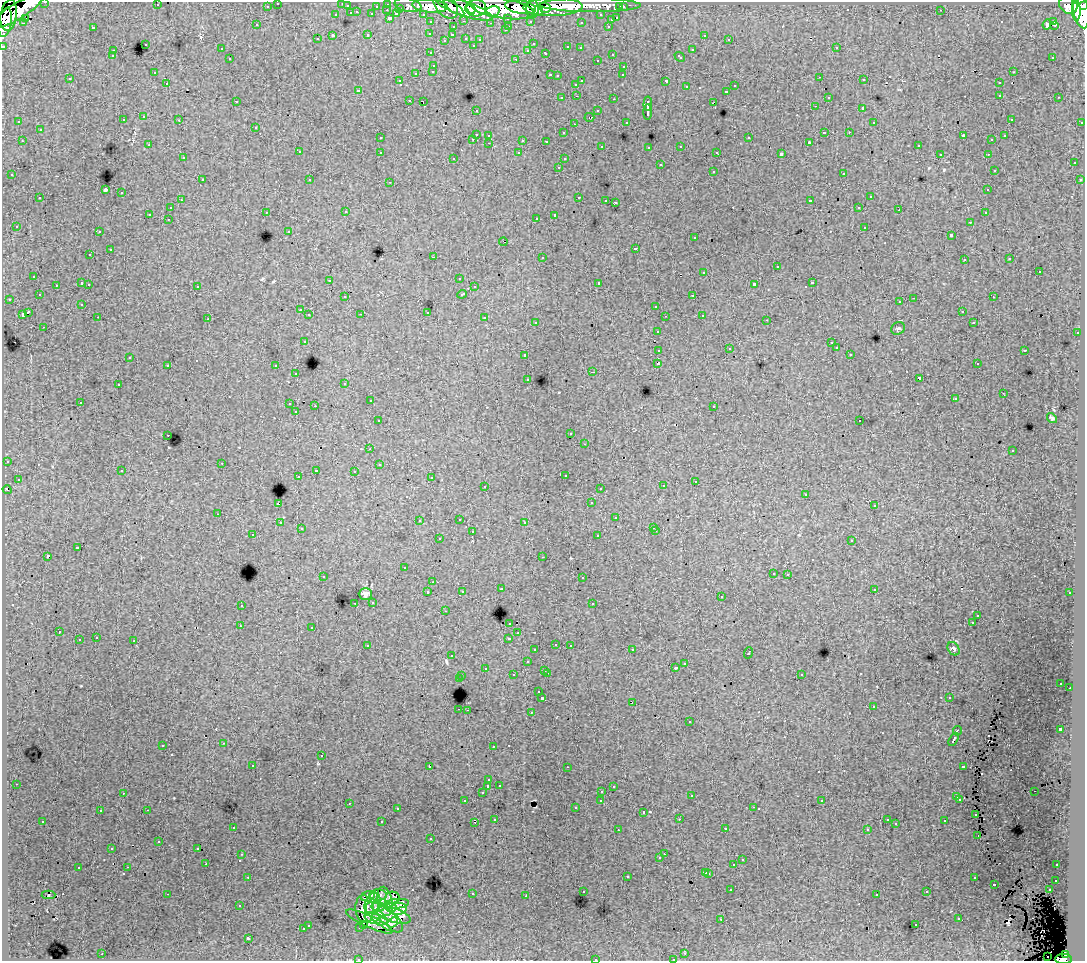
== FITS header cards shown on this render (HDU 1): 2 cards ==
NAXIS1  =                 1083
NAXIS2  =                  959

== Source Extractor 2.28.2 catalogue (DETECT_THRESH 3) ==
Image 1083 x 959 px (HDU 1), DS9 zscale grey, 1 PNG px = 1 image px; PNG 1087 x 963 px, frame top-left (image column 1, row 959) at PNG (2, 2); each listed source drawn as its Kron ellipse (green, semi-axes under 4 px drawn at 4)
Background 109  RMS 0.89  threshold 2.66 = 3 sigma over >= 5 px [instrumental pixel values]
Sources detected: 553; of the 553, the 500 brightest by FLUX_AUTO listed and drawn (53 fainter detections omitted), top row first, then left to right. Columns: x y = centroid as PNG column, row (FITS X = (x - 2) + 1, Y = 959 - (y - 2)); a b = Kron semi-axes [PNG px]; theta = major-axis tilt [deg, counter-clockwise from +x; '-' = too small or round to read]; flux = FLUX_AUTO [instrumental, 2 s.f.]
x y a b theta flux
45 2 3 2 - 3700
278 3 3 3 - 2600
341 3 3 2 - 120
388 4 3 3 - 5300
157 5 3 2 - 120
408 5 13 6 -10 20000
590 5 50 7 0 140000
1068 5 9 8 - 100000
267 6 3 3 - 1700
347 6 3 3 - 910
376 6 3 2 - 1200
430 6 18 6 -4 200000
446 6 15 9 -47 170000
1084 6 3 3 - 57000
521 7 15 6 -8 260000
553 7 29 9 1 330000
620 7 3 3 - 1400
623 7 3 3 - 2500
400 8 3 3 - 860
454 8 12 4 -33 110000
463 8 30 7 -20 260000
471 8 5 3 - 53000
476 8 10 8 -1 220000
502 8 32 10 -9 670000
545 8 6 5 - 76000
533 9 10 6 87 130000
1081 9 19 7 -79 450000
387 10 3 2 - 240
941 10 3 2 - 170
17 11 29 8 31 350000
492 11 7 5 13 81000
538 11 5 4 - 81000
1076 11 10 4 90 170000
357 12 3 3 - 380
351 13 3 3 - 720
372 14 3 3 - 1100
396 14 4 3 - 790
423 14 3 2 - 1800
9 15 16 8 82 260000
336 15 3 3 - 530
601 15 3 3 - 1400
25 18 2 2 - 240
390 18 3 3 - 1500
508 18 3 3 - 1400
617 18 3 3 - 680
611 20 3 3 - 340
464 21 3 2 - 450
530 21 3 3 - 1500
1054 21 3 3 - 320
5 22 15 7 80 220000
431 22 3 3 - 2500
581 22 3 3 - 140
23 23 3 3 - 170
491 23 3 2 - 84
1047 24 5 4 - 310
257 25 3 3 - 150
1054 25 3 2 - 91
509 26 3 2 - 490
608 26 3 3 - 450
93 27 3 3 - 730
453 27 3 3 - 440
505 30 3 3 - 280
430 33 3 3 - 270
368 35 3 3 - 680
452 35 3 3 - 230
704 35 3 3 - 280
333 36 4 3 - 1600
466 38 3 3 - 400
317 39 3 3 - 220
480 39 3 3 - 170
729 39 4 3 - 110
444 40 3 3 - 110
145 44 3 3 - 470
533 44 3 3 - 180
473 45 3 3 - 96
3 46 3 3 - 5200
568 47 3 3 - 470
580 48 3 3 - 240
836 48 3 2 - 350
221 49 3 3 - 200
528 50 3 3 - 320
692 50 3 3 - 600
113 51 3 3 - 390
431 53 3 3 - 250
546 53 3 3 - 340
612 54 3 3 - 430
112 56 3 3 - 170
680 57 6 3 -43 570
1053 57 3 3 - 260
230 59 3 3 - 410
516 59 3 2 - 600
597 60 3 2 - 240
434 65 3 3 - 460
624 66 3 3 - 360
433 71 3 3 - 340
1013 72 3 2 - 400
154 73 3 2 - 180
416 73 3 3 - 590
550 75 3 2 - 510
623 75 3 2 - 120
557 76 3 3 - 150
820 77 2 2 - 180
70 79 3 3 - 210
864 80 3 3 - 240
400 81 3 2 - 140
582 81 3 3 - 830
666 81 4 3 - 1500
167 83 3 3 - 290
999 83 3 3 - 390
576 84 3 3 - 350
735 86 3 3 - 300
686 87 3 3 - 350
358 90 3 3 - 250
726 91 3 3 - 330
1000 95 3 3 - 340
577 96 3 2 - 300
828 97 3 3 - 310
1059 97 3 2 - 240
562 98 3 3 - 250
614 99 3 2 - 470
409 100 3 2 - 260
236 101 3 2 - 96
423 102 4 2 - 96
714 102 4 2 - 550
648 104 7 4 86 2600
815 106 3 2 - 180
863 108 3 3 - 1300
476 110 3 3 - 240
598 111 3 3 - 330
648 112 8 3 89 2500
144 117 3 3 - 360
589 117 5 3 - 150
1011 119 3 3 - 210
123 120 3 3 - 280
179 120 3 2 - 240
19 122 3 3 - 170
626 122 3 3 - 190
874 122 3 2 - 89
1082 122 3 3 - 740
574 124 3 2 - 110
256 127 3 3 - 260
40 130 3 3 - 430
824 132 3 3 - 840
849 132 3 2 - 210
563 133 3 3 - 260
476 134 3 3 - 940
489 135 3 3 - 360
963 136 4 2 - 630
1005 136 3 3 - 190
380 138 3 3 - 260
749 138 3 3 - 530
473 139 3 2 - 330
523 140 3 3 - 650
992 140 3 3 - 190
22 141 3 2 - 310
546 141 3 3 - 150
809 142 3 3 - 98
489 143 3 2 - 270
149 145 2 2 - 160
602 146 3 3 - 160
681 146 3 3 - 400
918 146 3 3 - 340
649 147 3 3 - 260
299 152 3 3 - 430
380 152 3 3 - 330
717 152 3 3 - 170
519 153 3 3 - 300
781 154 4 3 - 2000
940 154 3 2 - 130
988 154 3 2 - 240
183 158 3 3 - 280
454 158 3 3 - 170
564 159 3 3 - 240
1074 163 3 3 - 360
660 165 3 3 - 650
559 167 3 2 - 300
994 170 3 3 - 300
713 171 3 3 - 410
844 173 3 3 - 570
12 175 3 3 - 310
202 180 3 3 - 310
310 180 3 3 - 220
1080 180 3 3 - 280
390 182 3 2 - 390
105 190 4 3 - 9300
988 190 3 3 - 210
122 193 3 3 - 480
579 197 3 3 - 570
870 197 3 3 - 470
40 198 3 3 - 390
181 200 3 2 - 250
606 200 3 2 - 110
810 201 4 3 - 1400
615 202 3 3 - 460
859 207 3 3 - 350
170 208 3 3 - 320
899 210 2 2 - 220
266 212 3 2 - 260
346 212 3 2 - 230
985 213 3 2 - 230
149 214 3 3 - 1500
555 215 4 3 - 2000
536 218 3 2 - 120
168 219 3 2 - 290
970 222 3 2 - 230
16 226 3 3 - 220
865 227 3 3 - 550
289 231 3 3 - 110
99 232 3 2 - 280
951 235 3 3 - 1600
695 238 3 3 - 360
503 242 4 2 - 90
635 248 3 3 - 830
110 250 3 3 - 660
90 255 3 3 - 230
433 257 3 2 - 970
542 257 3 3 - 350
1010 259 3 3 - 150
964 260 3 3 - 170
777 267 3 3 - 1100
1039 271 3 3 - 860
704 272 3 3 - 570
34 276 3 3 - 340
459 278 3 3 - 220
330 280 3 2 - 180
82 283 3 3 - 980
599 283 3 3 - 2000
812 283 3 3 - 700
89 284 3 2 - 220
754 284 4 3 - 1900
56 285 3 3 - 290
197 286 3 3 - 380
474 287 3 3 - 250
462 294 5 3 - 630
39 295 3 3 - 230
693 295 3 2 - 260
345 297 3 3 - 270
993 297 3 2 - 310
914 298 3 2 - 640
9 299 3 2 - 200
900 302 3 3 - 230
82 304 3 3 - 170
656 306 3 3 - 450
300 310 3 3 - 250
962 311 3 3 - 330
28 312 4 3 - 1800
427 312 3 3 - 830
22 314 3 3 - 800
361 314 3 2 - 100
309 315 3 3 - 420
702 315 3 2 - 260
665 316 2 2 - 140
98 317 3 2 - 230
485 318 3 3 - 620
208 319 3 2 - 100
767 320 3 2 - 100
536 322 3 3 - 230
974 323 3 3 - 190
44 327 3 2 - 310
898 328 7 6 - 120
658 331 3 3 - 370
1077 333 3 2 - 290
304 341 3 3 - 250
831 343 3 2 - 120
729 348 3 3 - 100
836 348 3 3 - 220
659 350 4 3 - 1100
1025 350 3 3 - 510
850 354 3 3 - 180
525 355 3 3 - 310
130 357 3 2 - 98
658 363 4 3 - 2100
977 364 3 2 - 150
168 365 3 3 - 370
276 366 3 3 - 520
593 372 3 2 - 620
296 374 3 3 - 260
919 378 4 3 - 2200
528 379 3 3 - 330
345 383 3 3 - 250
118 385 3 3 - 380
1003 393 3 2 - 110
955 399 3 3 - 180
370 401 3 2 - 230
80 402 3 2 - 300
290 404 3 3 - 550
315 406 3 2 - 790
714 406 3 3 - 350
296 412 3 3 - 230
1052 418 5 3 - 100
378 421 3 3 - 280
860 421 3 3 - 160
571 434 3 3 - 210
168 435 3 2 - 200
585 444 3 2 - 240
370 449 3 2 - 170
1012 451 3 3 - 210
7 461 3 3 - 100
222 463 3 2 - 300
379 465 3 2 - 94
316 470 3 2 - 500
122 471 3 3 - 380
354 471 3 2 - 140
565 475 3 3 - 230
298 477 3 2 - 160
431 478 3 3 - 180
18 479 3 3 - 210
695 481 3 2 - 290
485 486 3 2 - 320
663 486 3 3 - 330
600 488 3 2 - 140
7 490 4 2 - 150
806 494 3 3 - 150
591 503 3 3 - 240
278 504 3 3 - 1400
874 506 3 3 - 250
218 514 3 2 - 290
616 518 3 3 - 480
459 519 3 2 - 350
419 521 3 3 - 250
525 522 3 3 - 250
280 523 3 3 - 250
654 527 3 3 - 230
301 529 3 3 - 170
656 531 3 2 - 400
472 532 3 3 - 810
253 535 3 2 - 200
598 536 3 3 - 320
439 539 3 3 - 310
852 540 3 3 - 450
77 548 4 3 - 1100
47 556 3 3 - 1900
543 557 3 2 - 140
405 568 3 3 - 140
773 573 3 3 - 260
788 574 3 3 - 280
323 577 3 2 - 81
582 578 3 3 - 350
433 582 3 3 - 98
501 589 3 3 - 360
874 589 3 3 - 340
462 591 3 3 - 260
428 592 3 3 - 590
1070 593 3 3 - 280
365 594 6 6 - 240
721 597 3 3 - 370
373 602 3 3 - 330
355 603 3 2 - 220
593 603 3 2 - 290
241 605 3 3 - 460
445 611 3 2 - 220
978 615 3 3 - 260
510 623 3 3 - 350
972 623 3 3 - 160
240 626 3 2 - 81
312 627 3 3 - 350
59 632 3 2 - 210
518 633 3 2 - 150
96 638 3 3 - 340
509 638 4 3 - 620
79 640 3 3 - 510
134 641 3 3 - 880
556 644 3 3 - 260
570 645 3 2 - 310
368 646 4 3 - 360
953 649 7 5 -52 130
535 650 3 3 - 260
632 650 3 2 - 340
748 653 6 3 70 910
452 656 3 2 - 140
527 662 3 3 - 380
685 663 3 2 - 350
485 668 3 3 - 280
676 668 3 3 - 180
545 670 3 3 - 420
547 673 3 2 - 700
801 674 3 3 - 440
513 675 3 3 - 370
462 676 3 3 - 400
459 679 3 3 - 1400
1061 683 3 2 - 89
1070 688 2 2 - 350
539 692 3 3 - 340
542 698 3 3 - 2400
949 698 3 3 - 240
632 702 3 2 - 190
873 707 3 2 - 200
459 709 3 2 - 410
467 710 2 2 - 360
531 712 3 2 - 370
689 722 3 3 - 500
1060 729 4 3 - 2800
957 731 5 3 - 1200
954 739 7 3 59 1400
224 743 3 2 - 310
163 745 3 3 - 510
493 746 3 2 - 100
321 756 3 3 - 760
253 765 3 3 - 240
429 766 3 3 - 2600
963 766 4 3 - 780
567 767 3 2 - 190
489 780 3 3 - 170
16 784 3 2 - 300
499 785 3 3 - 220
488 786 3 3 - 930
613 786 3 3 - 260
602 791 3 2 - 320
1034 791 3 2 - 160
123 793 3 2 - 93
482 793 3 3 - 350
692 796 3 2 - 160
957 797 3 3 - 540
960 799 3 3 - 260
601 800 3 3 - 240
465 801 3 3 - 260
822 801 3 3 - 88
349 803 3 2 - 380
753 807 3 2 - 240
575 808 3 3 - 250
397 809 3 3 - 180
147 810 3 2 - 380
100 811 3 3 - 260
643 812 3 3 - 500
975 814 4 2 - 82
495 819 3 3 - 300
679 819 3 2 - 97
887 820 3 3 - 220
43 821 3 3 - 250
945 821 3 3 - 330
382 822 3 3 - 860
475 822 3 2 - 83
896 824 3 3 - 110
233 827 3 3 - 200
725 828 3 2 - 85
867 829 3 3 - 180
618 830 3 2 - 130
978 836 3 2 - 86
431 839 3 3 - 230
159 842 3 3 - 180
112 848 3 2 - 99
198 848 3 3 - 150
242 854 3 2 - 250
664 854 2 2 - 210
660 858 3 3 - 180
742 860 3 3 - 430
206 864 2 2 - 260
734 865 3 3 - 990
1057 865 3 3 - 280
128 867 3 2 - 350
78 868 3 3 - 510
706 872 3 3 - 640
709 873 3 3 - 510
627 876 3 3 - 730
248 877 3 2 - 240
974 878 3 3 - 400
1056 880 3 3 - 190
994 884 3 3 - 730
731 890 3 2 - 160
1049 890 3 2 - 350
583 891 3 3 - 320
927 892 3 3 - 280
167 894 3 2 - 710
472 894 3 3 - 390
877 894 3 3 - 230
48 895 7 2 1 170
378 895 9 5 -1 270
368 896 7 5 17 540
526 896 3 2 - 150
392 898 7 6 - 220
385 901 15 7 -79 1200
372 903 11 7 69 1300
397 904 12 5 7 590
239 906 3 3 - 210
378 906 6 5 - 440
391 907 6 4 -2 290
364 909 14 9 -82 1400
398 909 9 6 10 900
394 915 17 7 -17 1400
384 917 22 9 -36 1700
373 918 8 5 -25 770
721 919 3 3 - 79
959 919 3 3 - 620
382 921 6 3 16 400
369 922 25 6 -25 140
392 923 6 3 43 520
308 925 3 3 - 470
364 925 3 2 - 130
916 925 3 3 - 260
360 927 3 3 - 190
303 929 3 3 - 350
248 938 3 3 - 2100
685 953 3 2 - 370
102 954 3 2 - 530
1066 955 4 3 - 44000
1048 956 2 2 - 310
358 959 3 2 - 200
595 959 3 3 - 530
673 959 3 2 - 190
1063 959 8 5 -2 100000
At the frame edge (FLAGS 8, measured only in part): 10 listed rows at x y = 45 2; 278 3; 341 3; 1084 6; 5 22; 3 46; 358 959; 595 959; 673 959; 1063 959
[53 fainter detections neither listed nor drawn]